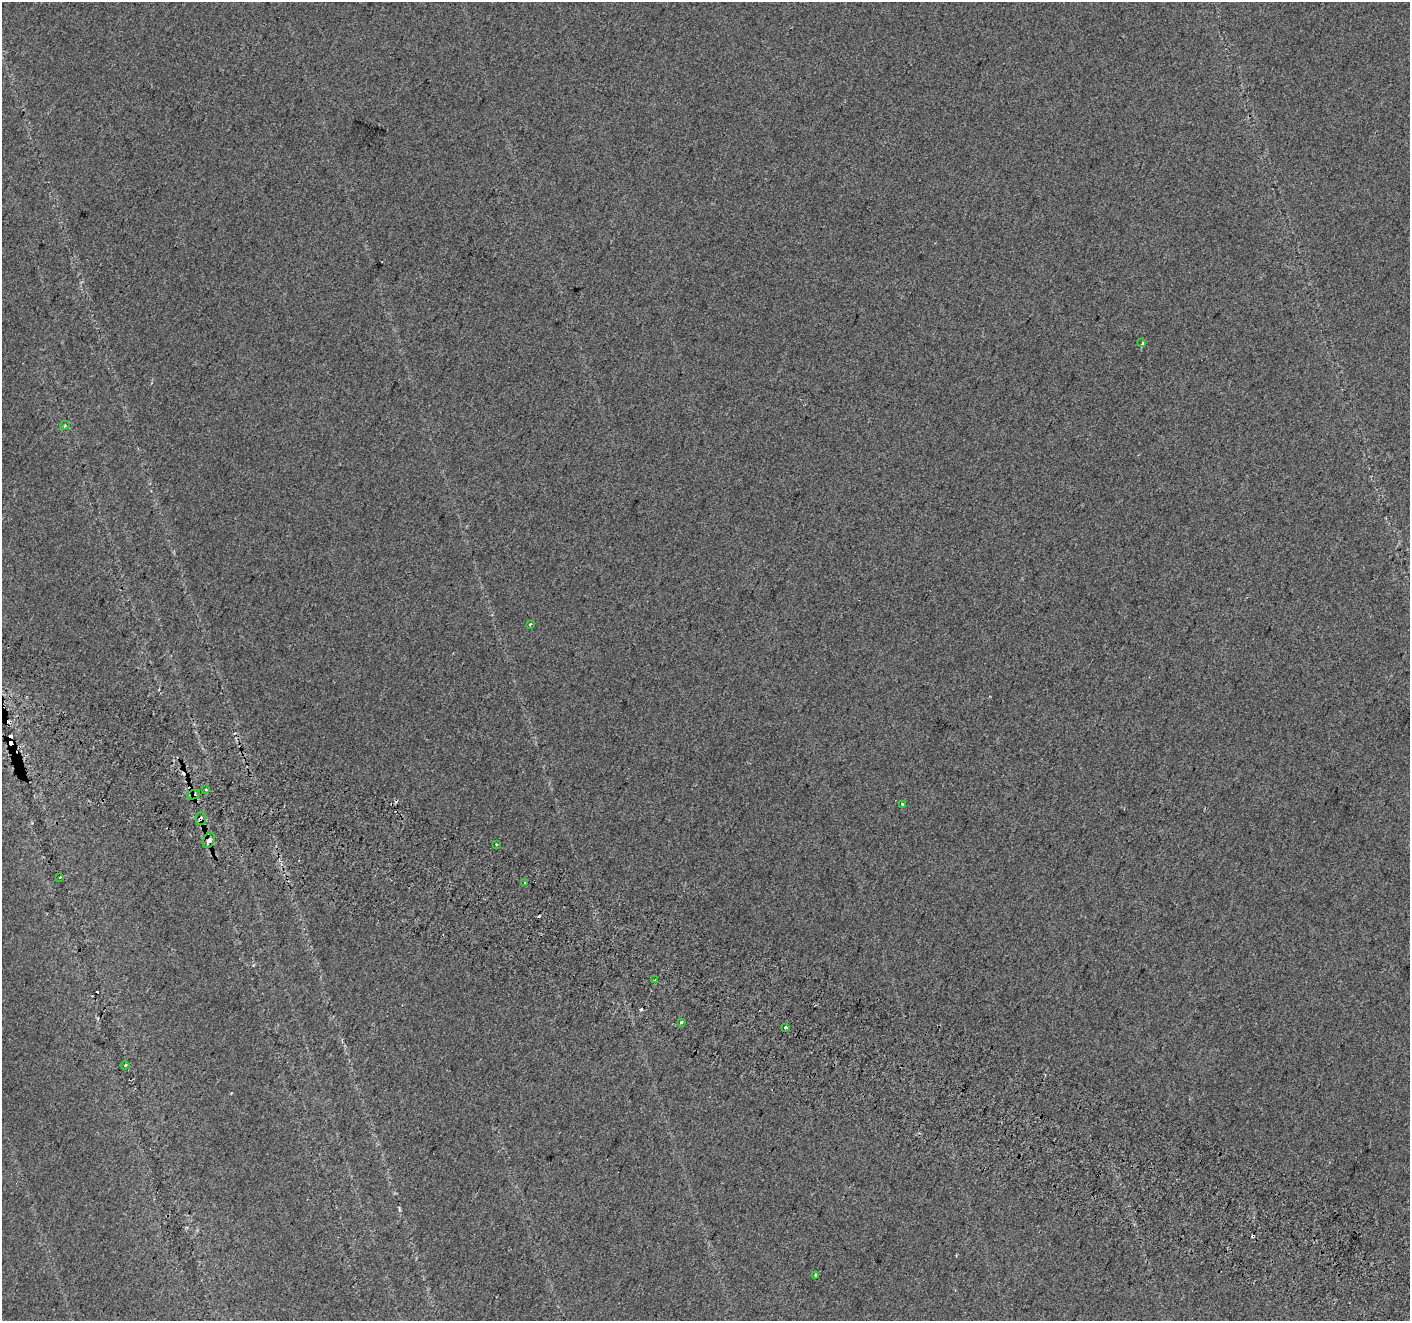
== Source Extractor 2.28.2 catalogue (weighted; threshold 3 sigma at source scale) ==
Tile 6 of 4 x 4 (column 2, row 2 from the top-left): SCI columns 1426-2833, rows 2885-4203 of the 5675 x 5835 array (HDU 1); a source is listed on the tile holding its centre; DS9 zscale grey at full resolution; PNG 1412 x 1323 px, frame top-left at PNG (2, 2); each listed source drawn as its Kron ellipse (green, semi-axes under 4 px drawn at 4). Shown black and unused: <1% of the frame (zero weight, under 2 of 3 exposures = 2% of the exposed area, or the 3 px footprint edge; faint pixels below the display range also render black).
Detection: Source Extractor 2.28.2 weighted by HDU 2 'WHT'; one run over the whole footprint, this tile lists its part. Background 0.0289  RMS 0.012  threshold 0.0525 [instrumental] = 3 sigma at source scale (4.5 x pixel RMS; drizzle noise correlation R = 1.50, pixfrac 1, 0.0396/0.0396 arcsec/px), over >= 5 px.
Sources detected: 23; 7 cosmic-ray / hot-pixel residue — neither listed nor drawn; the other 16 listed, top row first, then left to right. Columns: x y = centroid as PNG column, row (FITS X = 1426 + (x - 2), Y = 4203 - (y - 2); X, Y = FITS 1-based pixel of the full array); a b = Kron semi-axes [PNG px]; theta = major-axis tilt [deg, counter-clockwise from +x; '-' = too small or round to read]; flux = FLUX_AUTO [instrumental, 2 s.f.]
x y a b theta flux
1142 343 4 2 - 3.3
65 425 4 4 - 1.5
530 624 3 3 - 1.5
206 789 3 3 - 2.3
193 795 6 4 20 2.3
902 804 3 3 - 3.3
201 818 7 5 90 6.6
209 840 8 5 63 5.5
496 844 3 2 - 1.7
60 877 3 2 - 0.98
525 883 3 3 - 3.6
655 980 3 3 - 1.7
682 1022 3 3 - 1.6
786 1027 3 3 - 10
125 1065 4 3 - 1.1
815 1275 3 3 - 4.8
Overlapping masked pixels (flux is a lower limit): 3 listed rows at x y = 193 795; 201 818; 209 840